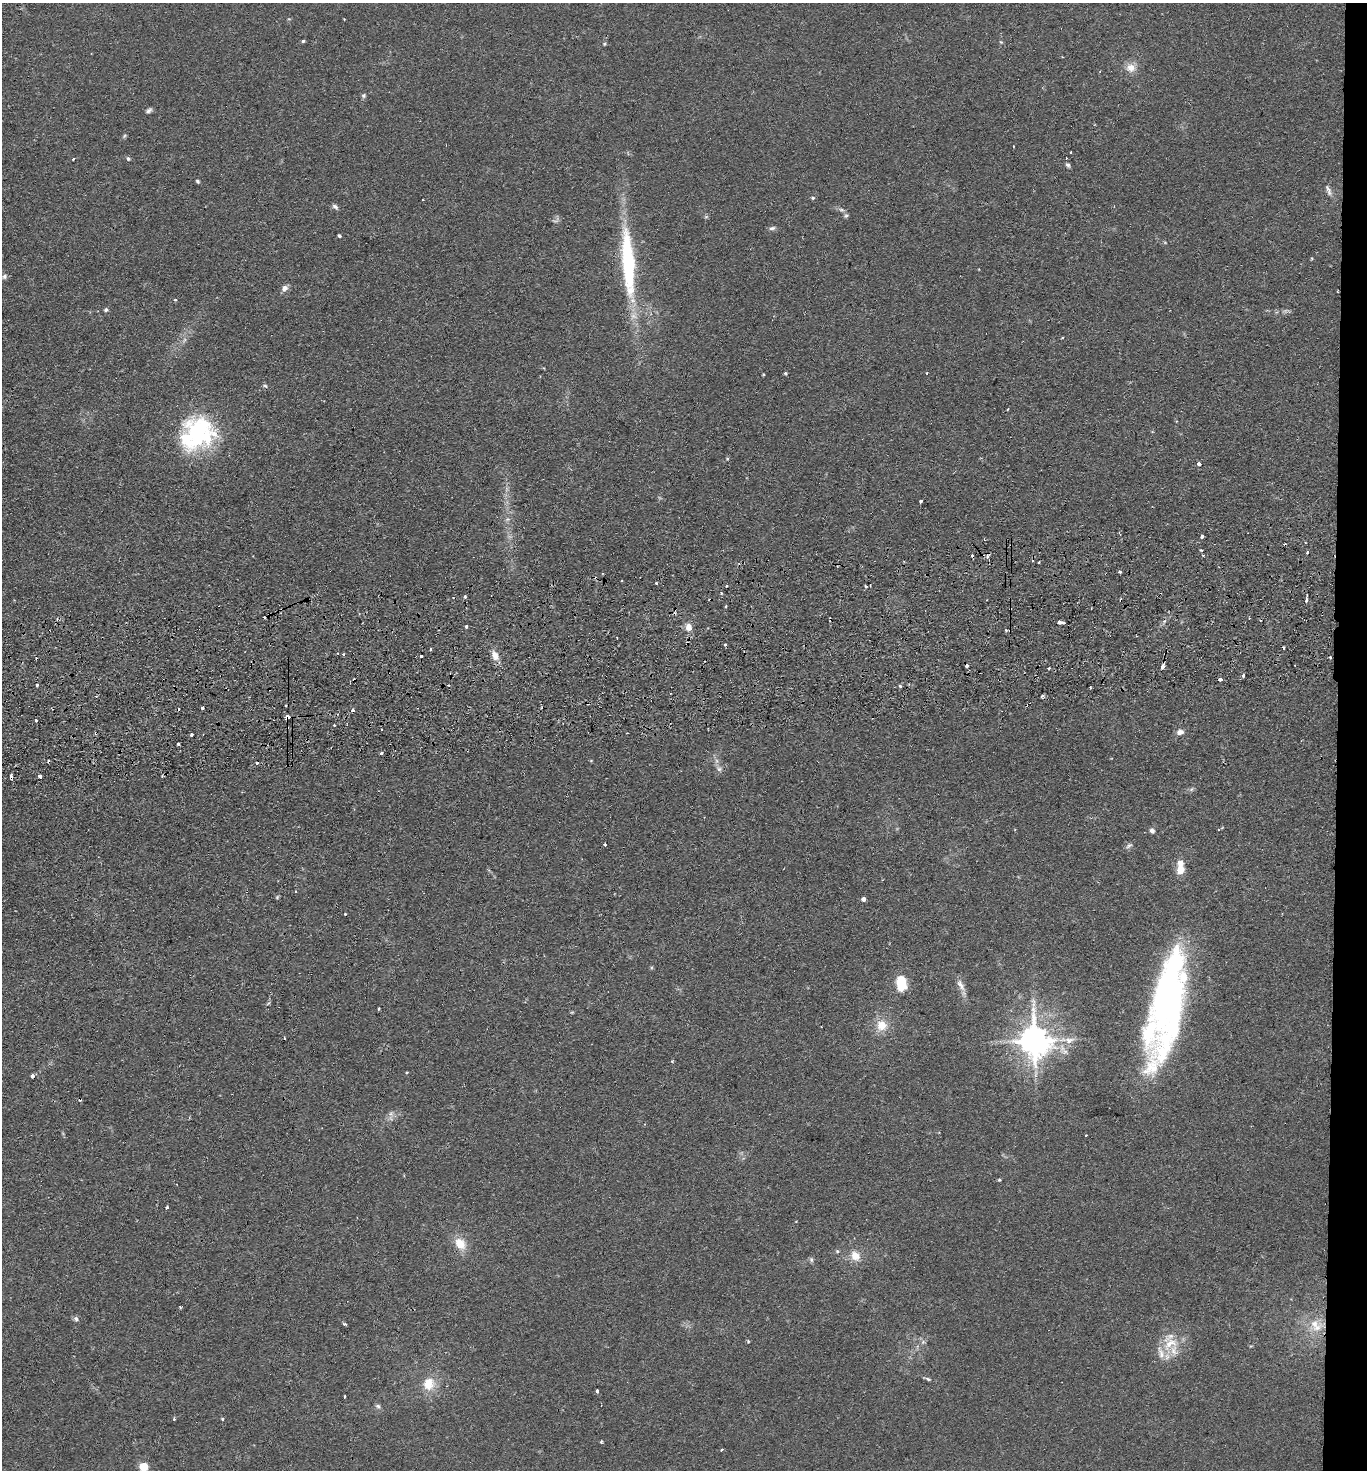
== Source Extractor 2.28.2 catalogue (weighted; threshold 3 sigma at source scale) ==
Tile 6 of 3 x 3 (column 3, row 2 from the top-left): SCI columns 2854-4218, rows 1524-2991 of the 4380 x 4515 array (HDU 1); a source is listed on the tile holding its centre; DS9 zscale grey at full resolution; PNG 1369 x 1472 px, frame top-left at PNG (2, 3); no overlay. Shown black and unused: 2% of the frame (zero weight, under 2 of 3 exposures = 3% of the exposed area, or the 3 px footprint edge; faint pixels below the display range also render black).
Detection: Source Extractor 2.28.2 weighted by HDU 2 'WHT'; one run over the whole footprint, this tile lists its part. Background 0.0312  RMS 0.0056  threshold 0.0254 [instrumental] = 3 sigma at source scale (4.5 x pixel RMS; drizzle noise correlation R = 1.50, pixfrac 1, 0.05/0.05 arcsec/px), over >= 5 px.
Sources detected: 170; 3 too faint to see at this stretch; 1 inside a brighter object's white glare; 30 cosmic-ray / hot-pixel residue — not listed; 10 inside a brighter listed object's ellipse — not listed separately; the other 126 listed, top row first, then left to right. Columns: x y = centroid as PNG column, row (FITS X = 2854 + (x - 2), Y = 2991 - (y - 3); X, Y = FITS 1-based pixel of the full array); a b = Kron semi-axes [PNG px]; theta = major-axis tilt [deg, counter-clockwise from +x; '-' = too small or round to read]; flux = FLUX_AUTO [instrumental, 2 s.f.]
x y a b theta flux
344 19 2 2 - 0.4
303 41 4 4 - 0.79
1001 42 5 4 - 0.6
604 44 5 4 - 0.72
1131 68 12 11 - 5.6
364 95 6 6 - 1.1
148 111 9 5 40 1.5
124 136 6 4 47 0.77
1071 152 3 2 - 0.6
73 159 3 3 - 0.71
128 159 6 4 -63 0.82
1068 165 6 5 - 1.2
197 181 5 4 - 0.82
1328 190 17 6 -70 2.7
813 198 5 4 - 0.78
422 200 2 2 - 0.47
335 207 8 5 -43 1.5
841 210 8 4 -9 1.3
846 216 6 5 - 0.99
772 228 9 5 10 1.4
339 236 4 3 - 0.87
629 261 92 19 -82 65
4 276 8 6 48 1.5
285 288 9 7 46 2.7
175 299 4 2 - 0.52
106 310 5 5 - 1.1
1062 338 3 2 - 0.56
785 373 4 4 - 0.71
927 373 3 2 - 1.5
763 374 4 3 - 0.5
265 386 7 4 -30 1.1
1008 409 3 2 - 0.62
198 433 47 37 43 67
727 459 5 3 - 0.59
1199 464 4 4 - 2.1
920 501 3 3 - 8.5
508 519 6 4 17 1
1202 536 4 4 - 3.6
1307 552 3 3 - 1.2
1203 555 3 3 - 0.69
987 556 8 4 68 1.8
1120 572 3 3 - 0.97
656 583 3 3 - 1.1
870 585 3 2 - 0.62
726 586 3 2 - 1.1
865 586 3 3 - 1.2
721 593 3 3 - 0.88
465 596 3 3 - 1.6
1306 598 8 3 80 4
1121 600 3 3 - 2.5
726 606 3 2 - 1.4
1061 622 7 3 -11 4.7
466 626 3 3 - 1.1
689 627 9 7 -80 4.9
1006 631 5 5 - 1.5
725 644 4 3 - 0.68
1283 647 3 2 - 0.86
431 649 3 3 - 0.84
343 654 3 3 - 0.95
422 656 3 3 - 1.3
495 656 13 8 -67 4.7
1330 657 3 3 - 0.53
1163 666 4 3 - 6.8
1049 668 3 3 - 1.4
1243 676 4 3 - 1.3
1220 680 4 3 - 2.5
37 685 3 3 - 1.3
900 686 4 4 - 0.84
1090 688 3 2 - 0.96
1042 696 4 3 - 1.2
202 708 3 3 - 0.79
288 717 4 3 - 9.3
36 720 3 3 - 1.1
381 730 3 3 - 1.5
1180 732 7 6 - 3.4
96 733 4 3 - 0.78
191 735 3 3 - 1.3
178 744 3 3 - 1.3
381 753 3 3 - 1.5
719 769 9 7 -57 2.2
11 776 5 3 - 2.5
40 776 3 3 - 11
1152 831 7 5 -54 1.7
605 844 3 3 - 1.8
1129 846 10 5 36 1.4
1180 870 11 9 47 4.8
277 897 6 3 72 0.64
864 899 4 4 - 2.1
901 983 16 10 -86 15
961 985 18 7 -58 3.8
1168 1000 103 30 84 200
268 1003 6 3 20 0.65
378 1009 3 2 - 0.9
882 1025 14 14 - 9
284 1038 3 2 - 0.58
1069 1040 17 9 5 5.7
1034 1041 10 9 - 1100
672 1061 4 3 - 0.53
407 1072 3 2 - 0.54
32 1076 3 3 - 5.3
390 1114 7 6 - 1.9
1086 1135 3 2 - 0.97
999 1180 4 3 - 0.67
167 1207 4 3 - 0.89
460 1244 16 12 -54 9.2
837 1251 5 5 - 0.89
855 1256 14 12 -51 6.9
811 1260 7 5 -88 1.2
180 1307 3 3 - 0.61
76 1319 8 6 -47 1.5
345 1324 4 3 - 1
1314 1324 19 12 -5 9.7
748 1341 4 3 - 0.76
923 1342 7 4 71 1.1
1170 1344 25 14 35 13
1251 1346 5 4 - 0.5
928 1379 9 4 -20 1.1
428 1384 15 14 - 11
597 1391 4 3 - 8.1
344 1397 3 3 - 1.6
378 1406 7 6 - 1.4
174 1419 4 3 - 0.68
222 1419 4 3 - 0.63
601 1442 3 3 - 1.1
722 1449 3 3 - 0.83
144 1467 5 5 - 27
Overlapping masked pixels (flux is a lower limit): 6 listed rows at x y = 987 556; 1121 600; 1006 631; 288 717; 96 733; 11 776
Isophote crosses this tile's border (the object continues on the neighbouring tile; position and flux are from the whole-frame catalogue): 1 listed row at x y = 144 1467